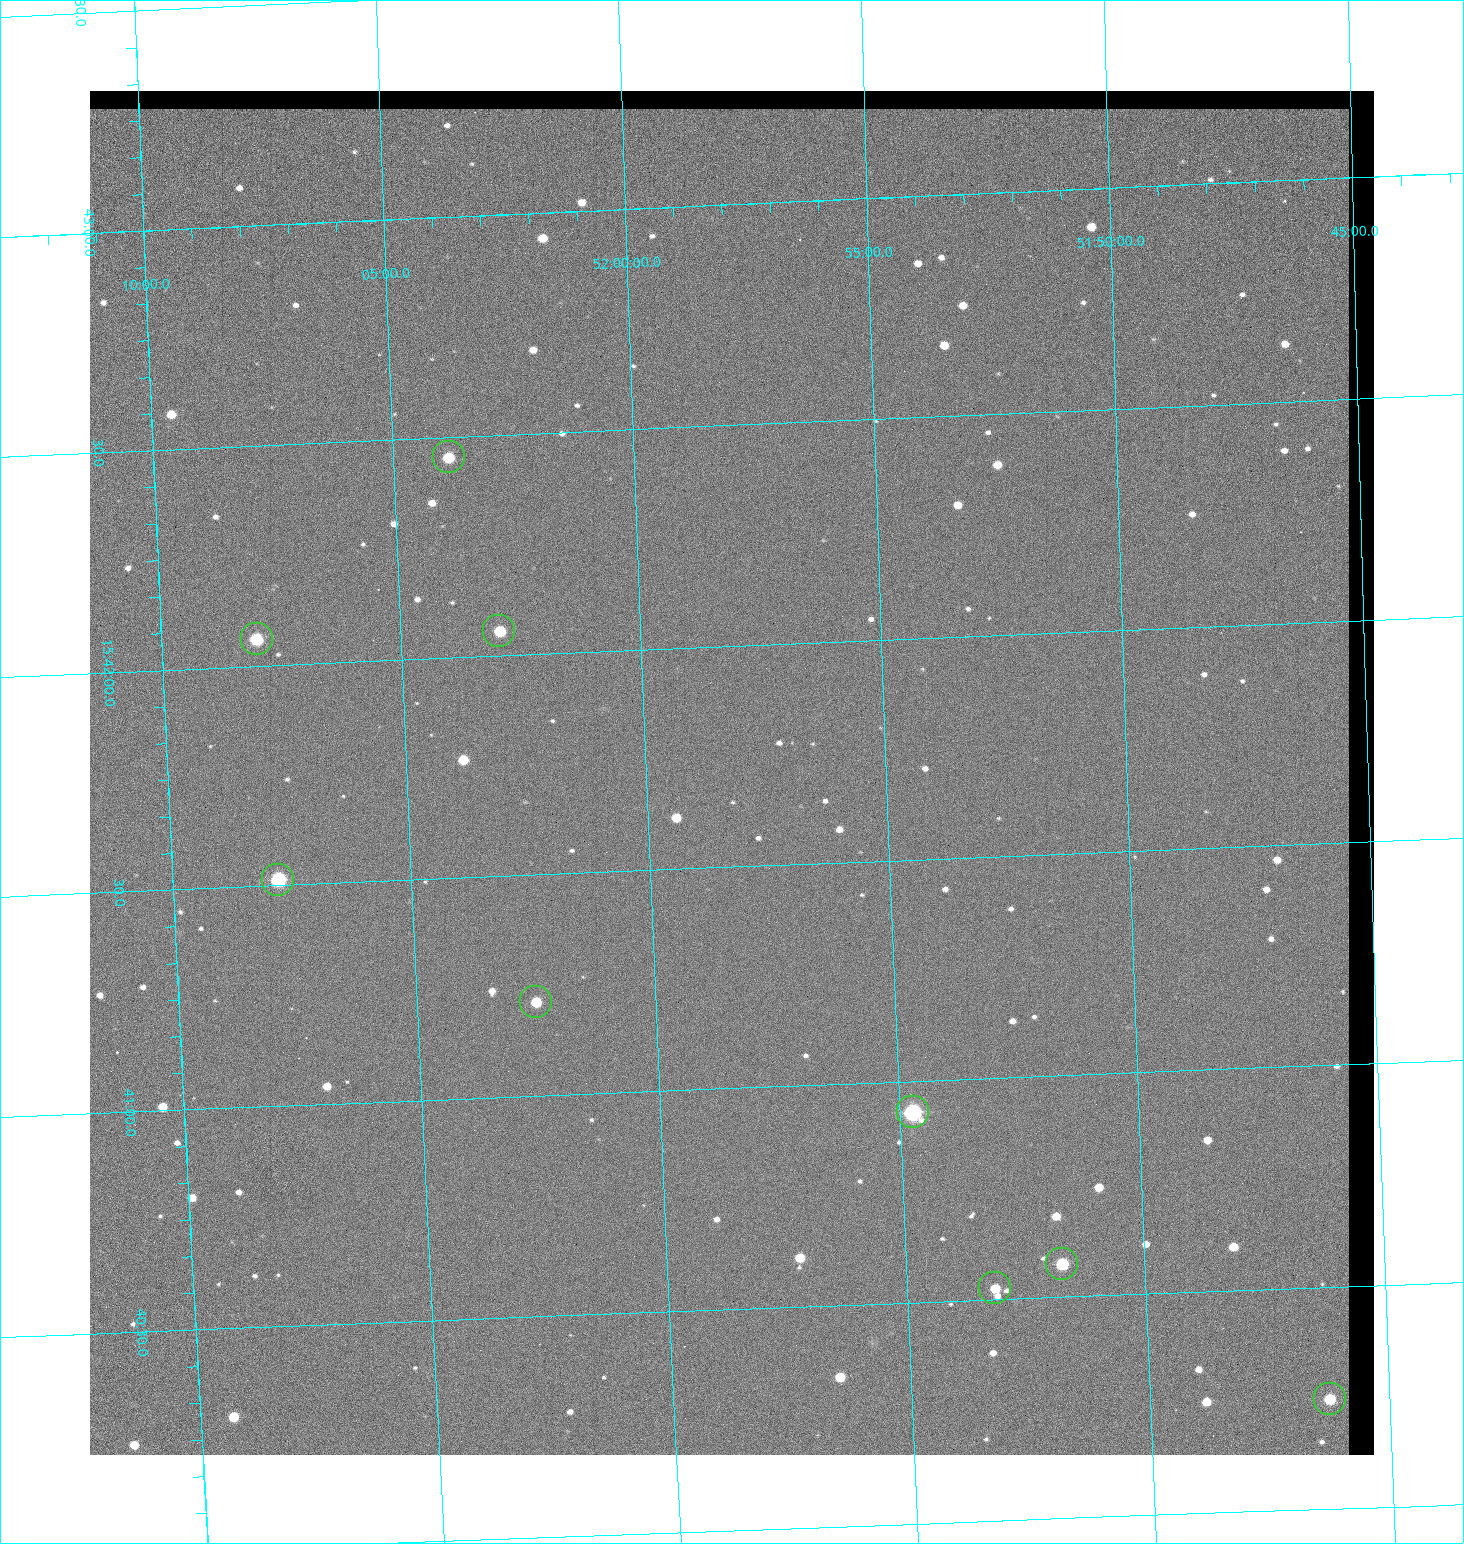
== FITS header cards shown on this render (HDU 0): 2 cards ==
NAXIS1  =                 1284 / length of data axis 1
NAXIS2  =                 1364 / length of data axis 2

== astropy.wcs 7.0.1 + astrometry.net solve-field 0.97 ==
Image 1284 x 1364 px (HDU 0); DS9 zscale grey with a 90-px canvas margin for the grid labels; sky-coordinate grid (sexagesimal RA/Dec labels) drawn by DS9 from the SOLVED WCS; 9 Tycho-2 reference stars matched to detected sources circled (green)
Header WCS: RA---TAN/DEC--TAN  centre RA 15:41:43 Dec +51:58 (235.43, +51.97 deg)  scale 1.26 arcsec/px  FOV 26.9' x 28.5'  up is +92 deg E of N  parity flipped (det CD > 0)
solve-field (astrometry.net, Tycho-2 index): VERIFIED the header's WCS against the Tycho-2 star catalogue (9 matches, 0 conflicts) and refined it, rather than solving blind
Solved WCS: RA---TAN-SIP/DEC--TAN-SIP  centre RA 15:41:43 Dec +51:58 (235.43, +51.97 deg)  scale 1.25 arcsec/px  FOV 26.8' x 28.5'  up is +92 deg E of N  parity flipped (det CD > 0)
The solver's refit moves the header's centre by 0.51 arcsec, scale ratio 0.9964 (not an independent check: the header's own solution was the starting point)
Tycho-2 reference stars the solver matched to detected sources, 9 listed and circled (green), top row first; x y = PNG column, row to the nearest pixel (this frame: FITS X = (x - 90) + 1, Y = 1364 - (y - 91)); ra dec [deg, ICRS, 3 dp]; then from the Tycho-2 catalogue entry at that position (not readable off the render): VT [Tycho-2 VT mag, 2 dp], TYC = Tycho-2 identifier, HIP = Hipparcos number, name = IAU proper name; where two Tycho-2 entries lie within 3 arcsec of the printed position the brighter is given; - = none
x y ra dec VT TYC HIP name
449 457 235.614 +52.064 11.61 3489-1132-1 - -
499 631 235.514 +52.049 11.19 3489-1407-1 - -
257 639 235.515 +52.133 11.12 3489-1380-1 - -
278 880 235.378 +52.130 9.31 3489-1322-1 76850 -
536 1002 235.303 +52.042 11.52 3489-958-1 - -
913 1112 235.232 +51.912 9.59 3489-824-1 - -
1062 1264 235.143 +51.862 10.97 3489-1016-1 - -
995 1288 235.131 +51.886 12.29 3489-908-1 - -
1330 1399 235.062 +51.771 11.53 3489-1453-1 - -